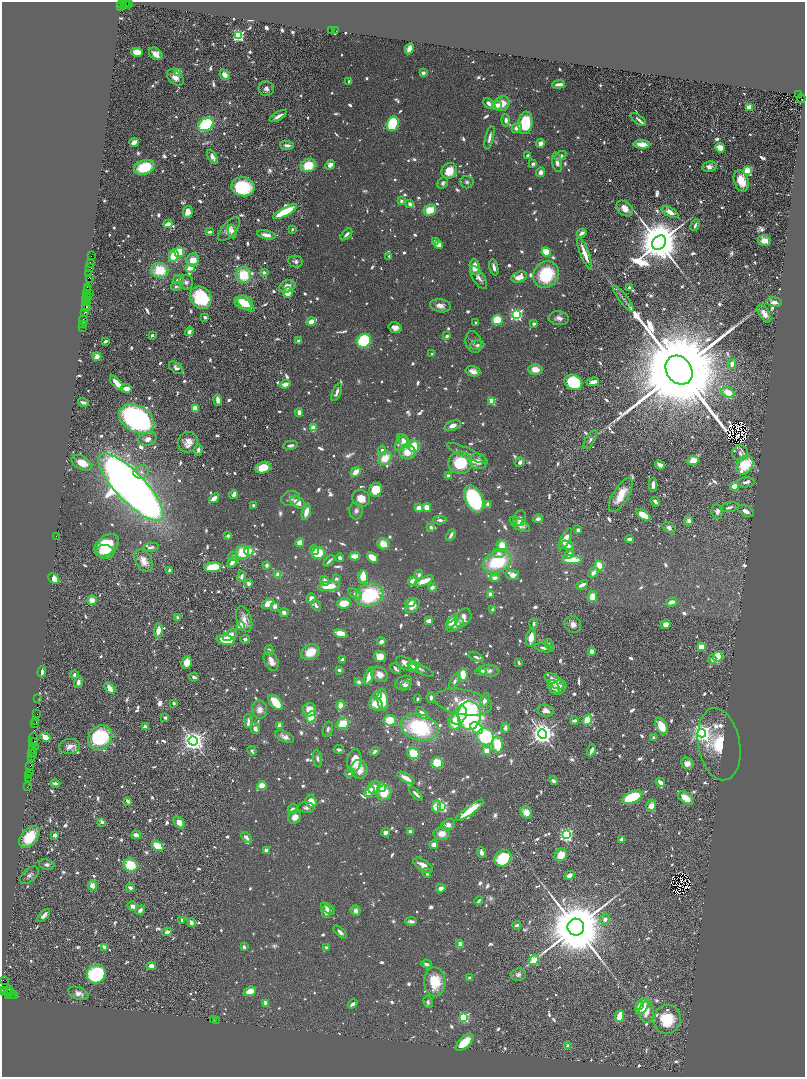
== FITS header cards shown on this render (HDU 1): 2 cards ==
NAXIS1  =                 1605
NAXIS2  =                 2149

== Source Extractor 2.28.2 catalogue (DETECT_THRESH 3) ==
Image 1605 x 2149 px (HDU 1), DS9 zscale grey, zoomed out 1/2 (1 PNG px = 2 x 2 image px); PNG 807 x 1079 px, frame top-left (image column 1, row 2149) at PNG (2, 2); each listed source drawn as its Kron ellipse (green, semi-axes under 4 px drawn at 4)
Background 1.14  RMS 0.035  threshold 0.106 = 3 sigma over >= 5 px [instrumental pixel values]
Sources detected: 1735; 104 cannot appear on this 1/2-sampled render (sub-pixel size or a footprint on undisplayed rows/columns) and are neither listed nor drawn; of the other 1631, the 500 brightest by FLUX_AUTO listed and drawn (1131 fainter detections omitted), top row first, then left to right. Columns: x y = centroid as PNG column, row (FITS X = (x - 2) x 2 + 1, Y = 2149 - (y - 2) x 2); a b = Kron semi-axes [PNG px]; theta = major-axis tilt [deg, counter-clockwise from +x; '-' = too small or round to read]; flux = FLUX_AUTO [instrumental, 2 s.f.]
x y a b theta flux
125 3 3 2 - 320
129 3 2 2 - 90
122 4 5 2 - 230
126 5 5 2 - 310
120 7 2 1 - 32
332 30 3 1 - 460
336 31 2 1 - 110
238 36 3 3 - 1500
409 49 6 4 62 56
137 52 6 4 -12 200
156 54 7 5 -40 70
178 72 4 3 - 130
423 73 3 3 - 39
224 75 5 4 - 71
175 77 9 6 -44 64
349 81 2 2 - 56
559 84 6 2 5 67
266 89 8 7 - 35
798 95 3 2 - 540
801 98 4 2 - 390
489 103 6 3 -44 47
502 104 8 7 - 120
497 105 4 4 - 57
749 107 2 2 - 290
278 116 9 3 30 48
638 119 9 3 -37 23
506 120 6 4 -84 36
525 123 11 7 82 400
206 124 8 6 33 620
393 124 7 6 - 610
517 128 5 4 - 54
489 138 12 3 77 38
134 142 5 3 - 99
541 143 4 4 - 43
642 144 8 4 -3 120
287 145 6 3 -2 42
720 148 5 4 - 100
528 155 3 2 - 38
560 156 6 4 33 32
212 157 8 4 -61 36
557 162 10 5 -78 39
533 164 3 3 - 29
308 165 8 6 18 240
330 165 5 4 - 51
144 167 11 7 18 330
709 167 7 5 9 35
449 171 8 7 - 160
748 171 3 3 - 620
540 172 5 4 - 51
741 181 11 7 -72 140
467 182 6 6 - 23
443 183 6 4 48 24
243 187 11 9 -14 640
401 201 2 2 - 65
410 204 3 2 - 74
625 208 9 6 -42 75
430 210 6 5 - 220
188 212 6 5 - 56
285 212 13 4 28 360
670 212 9 4 -26 66
168 224 4 2 - 120
695 225 6 3 65 30
229 229 14 7 49 65
292 229 2 2 - 33
232 231 7 4 -77 68
210 232 3 2 - 36
582 233 5 3 - 54
346 234 7 3 46 27
266 235 9 4 -13 69
435 241 3 3 - 30
764 241 6 5 - 74
659 243 8 6 47 64000
438 245 4 4 - 78
179 252 5 4 - 210
546 252 5 3 - 270
585 253 17 3 -69 130
174 255 6 5 - 200
91 256 2 1 - 72
389 256 2 2 - 26
193 260 6 6 - 120
295 261 7 5 -9 30
90 263 2 2 - 130
475 267 8 5 -83 150
494 267 8 3 -77 39
89 268 4 1 - 140
190 268 4 4 - 99
160 270 9 7 -3 290
264 272 3 3 - 30
89 274 2 1 - 100
546 274 14 12 55 490
244 275 8 7 - 280
479 277 13 5 -57 47
519 277 8 5 17 88
90 278 3 1 - 180
178 279 5 4 - 33
186 282 7 7 - 25
176 286 5 3 - 25
287 286 8 5 24 72
87 287 2 1 - 63
629 287 3 3 - 25
88 290 4 2 - 200
288 293 5 5 - 86
86 294 3 1 - 280
89 294 4 2 - 230
86 297 3 1 - 170
201 298 12 10 -50 550
86 299 2 1 - 160
624 299 16 4 -52 32
87 301 4 1 - 170
244 302 9 6 -13 200
774 302 8 4 -5 32
86 303 4 2 - 140
85 305 2 1 - 92
246 305 10 4 -37 130
440 306 10 6 -10 60
86 307 2 1 - 30
84 313 3 1 - 95
516 314 4 3 - 2300
764 314 10 5 -56 57
205 317 3 3 - 28
559 318 10 7 -6 48
83 320 5 2 - 230
497 320 5 5 - 370
311 322 4 3 - 160
475 322 2 2 - 30
534 324 3 3 - 25
83 325 2 1 - 130
83 327 3 1 - 260
395 328 6 5 - 53
189 332 4 3 - 38
152 335 2 2 - 44
447 336 3 2 - 32
105 341 3 2 - 35
298 341 3 3 - 44
364 341 7 6 - 970
473 342 11 7 -76 28
477 345 7 4 9 25
432 354 2 2 - 35
97 357 4 4 - 82
732 364 5 3 - 60
176 368 8 5 -37 38
535 369 7 5 -1 99
679 370 15 12 -53 340000
473 371 7 5 -14 51
573 382 9 7 -24 570
593 382 6 3 12 63
117 383 9 3 -50 86
285 384 5 3 - 77
126 388 5 3 - 57
337 392 9 3 69 43
728 392 7 5 -30 100
218 400 5 3 - 57
492 401 3 3 - 390
83 402 5 3 - 25
195 408 3 3 - 160
299 412 4 3 - 60
137 419 19 13 -30 2600
453 426 8 4 22 51
313 428 4 3 - 94
147 439 9 6 18 50
590 440 10 4 59 27
403 441 8 5 -52 61
188 442 10 9 - 92
401 444 8 5 58 33
291 445 7 3 8 27
414 446 6 5 - 190
198 450 5 3 - 28
382 450 4 4 - 33
408 452 8 7 - 150
467 453 22 5 -24 43
740 453 8 7 - 38
385 458 7 6 - 160
478 461 9 7 -28 82
693 461 6 4 7 130
520 462 5 4 - 31
82 463 11 6 -27 120
460 463 12 11 - 330
660 465 5 3 - 77
745 465 10 7 56 370
263 468 8 5 14 170
141 472 8 6 24 28
356 472 5 3 - 120
448 476 2 2 - 82
746 482 9 5 6 33
653 485 7 4 88 41
735 486 4 4 - 120
131 487 44 14 -46 15000
376 490 7 6 - 210
233 495 4 3 - 24
621 495 19 7 59 190
214 498 5 3 - 95
290 498 9 7 22 33
361 498 9 8 - 110
474 499 14 8 -65 1100
297 502 8 5 -36 120
655 502 5 3 - 31
488 504 2 2 - 100
253 505 2 2 - 34
427 507 4 4 - 100
730 507 9 4 11 24
419 508 4 3 - 79
356 511 8 7 - 34
717 511 7 6 - 30
746 511 9 5 -29 50
306 512 8 4 74 88
643 515 8 4 -35 210
519 518 8 6 61 62
538 519 5 3 - 38
440 520 6 3 -1 35
689 521 4 4 - 36
520 522 4 3 - 27
520 525 11 5 -32 68
431 527 4 3 - 26
669 527 7 5 -32 34
578 530 3 3 - 37
451 535 6 2 61 39
228 536 4 3 - 29
56 537 2 1 - 87
565 539 11 4 64 100
629 539 4 3 - 29
300 543 4 4 - 84
383 544 6 5 - 130
107 545 14 9 37 340
502 545 5 5 - 130
567 545 7 4 -19 63
151 547 8 4 11 25
314 550 5 4 - 40
249 551 5 4 - 110
105 552 9 7 -6 88
242 552 7 6 - 230
318 553 6 5 - 250
499 553 6 4 2 35
569 554 5 4 - 34
233 556 5 4 - 26
355 556 5 3 - 110
372 557 6 4 -37 150
340 558 4 3 - 31
572 560 10 4 -4 240
144 561 12 8 -58 100
329 561 6 2 46 28
232 562 6 4 44 51
497 562 15 10 26 530
267 565 4 3 - 28
599 565 5 3 - 270
213 567 8 4 6 380
169 570 3 2 - 27
593 573 6 4 48 40
278 574 4 3 - 52
419 575 5 4 - 28
513 575 6 5 - 59
242 576 5 3 - 29
363 577 7 4 89 140
495 578 5 3 - 51
54 579 6 4 -42 120
336 579 2 2 - 65
325 581 5 4 - 45
413 581 5 4 - 75
424 581 10 3 22 160
248 583 4 3 - 30
582 585 6 2 28 77
329 586 11 4 6 190
432 587 4 3 - 40
355 594 7 4 -27 29
491 594 3 3 - 77
370 595 14 11 22 640
592 597 5 4 - 120
311 598 5 3 - 63
92 600 5 4 - 100
410 602 5 4 - 70
672 602 5 3 - 62
344 603 7 5 9 150
268 604 6 4 35 120
316 605 6 3 -59 33
275 606 2 2 - 120
412 606 8 5 48 79
493 610 3 3 - 60
284 612 4 4 - 39
178 617 2 2 - 110
463 618 10 7 56 83
244 619 13 7 -71 77
429 621 4 3 - 94
452 621 8 4 55 120
534 624 5 3 - 32
573 624 9 8 - 54
666 624 5 4 - 47
455 625 10 5 28 54
240 626 3 3 - 500
158 630 7 3 83 84
340 633 7 4 -17 130
230 635 7 5 37 65
531 638 8 5 81 110
245 639 5 4 - 25
226 640 9 5 -11 200
381 642 4 4 - 50
549 644 6 4 -67 25
701 647 3 3 - 330
544 648 9 3 -11 33
269 650 5 3 - 27
591 651 4 4 - 47
310 652 10 7 29 170
380 656 6 5 - 85
476 657 8 3 -27 25
718 657 5 4 - 320
712 659 4 4 - 24
342 660 3 2 - 48
271 661 10 6 -64 69
187 662 6 5 - 130
519 663 3 2 - 23
406 664 11 5 -27 97
413 667 5 5 - 55
395 668 6 2 -45 25
420 669 14 4 -25 26
339 670 4 3 - 24
481 671 6 4 7 45
489 671 9 6 -4 42
42 672 5 3 - 53
379 674 9 7 -39 75
74 675 4 3 - 23
463 675 6 4 -82 190
369 676 9 3 69 150
194 677 4 2 - 31
455 681 8 3 63 26
554 681 11 6 -37 110
78 682 6 3 70 47
358 682 4 3 - 34
404 683 9 6 25 45
406 685 6 3 37 29
554 687 7 5 -64 35
559 687 8 6 36 71
110 688 7 4 -51 85
378 695 2 2 - 100
431 698 5 3 - 26
38 699 2 1 - 42
418 699 3 2 - 24
383 700 11 5 -85 210
485 700 7 4 70 47
275 702 9 5 -49 220
463 702 29 12 -10 230
174 703 3 2 - 29
376 704 7 6 - 140
341 705 5 4 - 85
259 710 9 7 -82 61
309 710 7 6 - 140
546 711 8 5 -19 51
422 713 7 3 -44 63
36 714 2 1 - 45
459 715 10 7 60 130
469 715 14 11 86 1200
311 717 6 4 67 190
165 718 3 3 - 31
390 720 6 5 - 180
587 720 6 3 56 270
248 721 7 3 -89 29
574 721 4 3 - 33
35 722 3 1 - 150
455 722 8 6 81 200
35 723 2 1 - 85
343 723 6 5 - 200
280 725 3 3 - 73
661 726 9 5 -62 170
145 727 4 4 - 28
255 728 5 4 - 44
419 728 19 13 -13 720
477 728 7 5 -40 300
505 728 5 4 - 34
328 729 8 5 74 27
702 733 4 4 - 5500
543 734 5 4 - 9300
45 737 5 4 - 120
285 737 10 5 -24 38
485 737 9 8 - 650
654 737 2 2 - 80
100 738 13 11 44 670
33 739 7 1 81 380
34 741 3 1 - 390
193 741 5 4 - 7700
498 744 8 5 -86 410
719 744 36 21 -80 540
70 746 10 7 6 56
35 747 3 1 - 170
32 748 3 1 - 340
339 749 5 3 - 25
591 750 6 2 66 38
252 751 5 3 - 28
375 751 5 3 - 36
487 751 3 3 - 250
32 753 3 2 - 210
413 753 6 5 - 210
33 754 2 1 - 210
32 757 3 2 - 300
31 759 2 1 - 110
317 759 9 4 -78 23
354 761 11 7 81 190
437 763 6 5 - 250
687 763 6 5 - 56
30 766 2 1 - 110
359 769 9 8 - 110
29 772 3 1 - 120
350 774 5 3 - 25
29 775 3 1 - 130
28 778 2 1 - 160
406 778 10 4 -31 82
553 781 5 3 - 28
660 782 5 3 - 83
55 783 5 3 - 29
262 786 5 4 - 170
27 787 2 1 - 95
374 787 7 6 - 58
382 787 5 4 - 82
369 791 6 4 53 120
384 793 8 7 - 180
416 794 9 3 -45 44
632 797 11 5 24 370
686 798 8 5 -36 140
128 801 3 2 - 67
311 802 6 5 - 140
436 806 6 4 89 130
442 806 4 3 - 1500
651 806 6 5 - 72
306 808 8 5 -3 34
293 809 5 4 - 33
470 810 17 4 36 280
526 812 6 5 - 110
295 817 7 6 - 72
102 822 4 3 - 25
179 823 6 4 -49 71
448 825 7 5 22 57
410 831 4 3 - 37
386 832 4 3 - 33
442 834 8 6 8 93
55 835 4 3 - 38
136 835 5 3 - 69
566 835 4 3 - 2400
29 837 13 8 50 250
246 837 6 3 -48 51
621 839 3 2 - 47
434 844 4 3 - 61
158 846 6 4 -35 250
266 850 4 3 - 30
482 852 5 3 - 54
561 855 7 5 53 140
503 858 9 7 43 480
47 865 8 5 -8 27
130 865 7 6 - 280
423 865 11 5 -33 84
427 873 5 3 - 24
29 875 11 6 40 31
569 875 5 4 - 48
92 885 5 4 - 65
130 888 4 3 - 40
441 888 5 4 - 47
479 901 4 2 - 24
133 906 5 4 - 32
328 909 8 3 -35 32
140 910 5 4 - 36
326 911 6 4 -86 54
355 911 5 5 - 39
44 915 8 3 45 40
605 919 6 5 - 36
182 920 3 2 - 23
411 921 5 3 - 29
191 923 4 3 - 36
517 925 4 3 - 23
576 927 8 8 - 99000
167 932 5 3 - 44
340 932 8 3 -44 37
460 944 2 2 - 150
105 947 3 3 - 42
244 947 3 2 - 38
326 947 3 2 - 26
534 960 6 3 40 620
426 964 5 4 - 26
151 966 5 3 - 69
96 974 10 9 - 1100
518 974 8 6 10 27
470 978 3 3 - 47
3 980 2 1 - 150
435 982 14 10 -86 250
9 989 4 3 - 680
2 990 2 1 - 91
250 991 6 4 22 140
4 992 2 2 - 77
9 993 5 2 - 400
78 993 10 6 -21 50
9 995 2 1 - 140
12 996 3 2 - 430
15 996 4 1 - 140
428 1002 6 4 -79 24
266 1003 4 3 - 69
353 1004 5 3 - 38
640 1006 3 3 - 46
642 1006 9 5 60 200
647 1012 11 7 88 130
619 1016 6 3 68 170
464 1017 3 3 - 1100
667 1019 14 13 - 350
214 1020 3 1 - 96
217 1021 3 1 - 160
465 1042 11 5 42 240
568 1046 3 2 - 150
At the frame edge (FLAGS 8, measured only in part): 1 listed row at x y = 2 990
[1131 fainter detections neither listed nor drawn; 104 sub-pixel or undisplayed-footprint detections neither listed nor drawn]